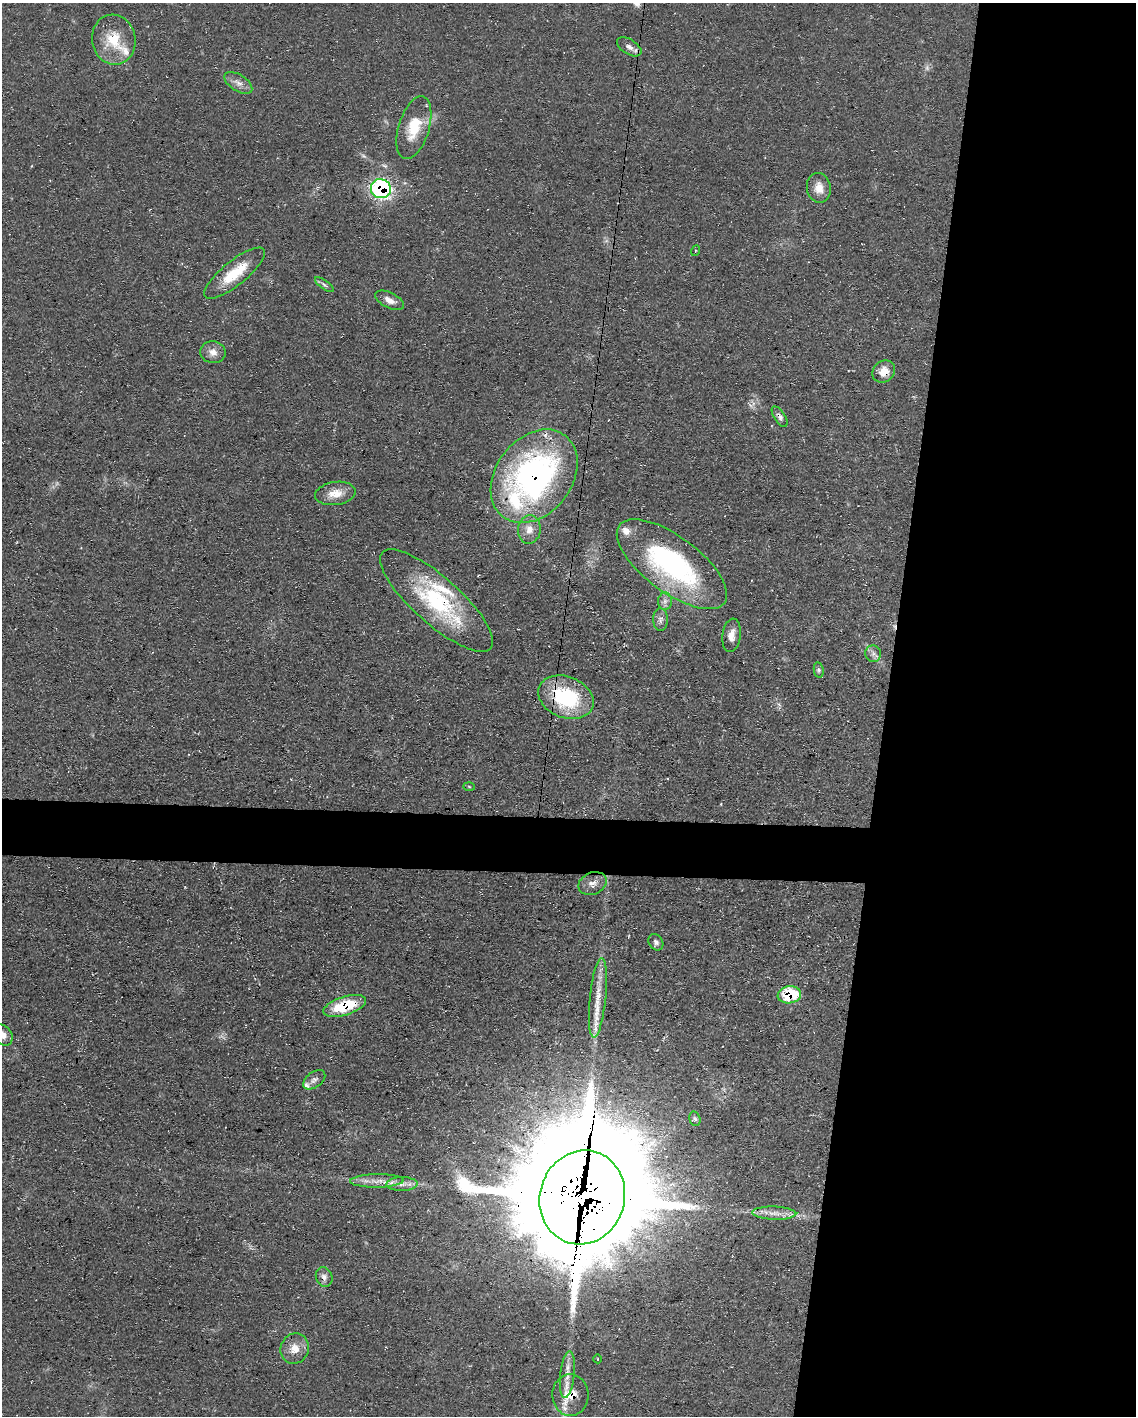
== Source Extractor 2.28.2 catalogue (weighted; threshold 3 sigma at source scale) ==
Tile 8 of 4 x 3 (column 4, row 2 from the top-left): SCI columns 3403-4536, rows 1627-3040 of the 4538 x 4557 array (HDU 1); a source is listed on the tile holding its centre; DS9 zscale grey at full resolution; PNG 1138 x 1418 px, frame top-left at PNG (2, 3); each listed source drawn as its Kron ellipse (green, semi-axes under 4 px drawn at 4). Shown black and unused: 25% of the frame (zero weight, under 3 of 4 exposures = <1% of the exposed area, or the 3 px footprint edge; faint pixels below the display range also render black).
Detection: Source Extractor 2.28.2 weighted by HDU 2 'WHT'; one run over the whole footprint, this tile lists its part. Background 0.0698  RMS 0.0075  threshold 0.0339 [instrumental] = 3 sigma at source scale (4.5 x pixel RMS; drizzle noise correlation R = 1.50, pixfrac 1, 0.05/0.05 arcsec/px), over >= 5 px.
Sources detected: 53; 2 too faint to see at this stretch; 2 cosmic-ray / hot-pixel residue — neither listed nor drawn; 7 inside a brighter listed object's ellipse — not listed separately; the other 42 listed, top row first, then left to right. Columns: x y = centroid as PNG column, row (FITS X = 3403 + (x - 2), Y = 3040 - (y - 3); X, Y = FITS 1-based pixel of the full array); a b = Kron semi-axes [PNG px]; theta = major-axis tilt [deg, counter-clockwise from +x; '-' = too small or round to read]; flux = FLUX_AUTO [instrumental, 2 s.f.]
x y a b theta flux
114 40 25 22 -79 25
629 47 13 7 -32 4.3
238 83 16 8 -33 5.4
414 128 32 15 73 24
819 188 15 12 -80 8.4
381 189 10 9 - 140
695 251 5 3 - 0.7
235 273 38 12 39 26
324 285 11 4 -36 2
389 300 15 7 -26 5.5
213 352 12 11 - 6
884 371 12 10 41 9.3
780 417 12 5 -57 3
534 476 51 38 52 240
335 493 20 11 8 11
529 530 14 11 82 8
672 564 65 28 -36 130
437 601 72 23 -42 80
665 601 8 7 - 3.3
660 620 11 7 89 3.7
731 635 17 9 83 6.6
873 654 8 8 - 3.3
819 670 8 5 -80 1.5
566 697 29 20 -22 62
469 787 5 3 - 0.7
592 883 15 11 23 6
656 942 9 7 -56 2.4
789 995 12 8 9 36
598 998 40 8 84 16
345 1006 22 9 17 32
3 1035 11 8 -54 4.9
314 1080 12 7 37 3.6
695 1119 7 5 -72 1.7
377 1181 27 6 1 8.8
402 1184 16 7 1 6.1
582 1197 47 42 72 26000
774 1213 22 6 -2 7.3
324 1277 10 8 -68 3.8
295 1349 15 14 - 9.7
598 1359 4 3 - 0.55
567 1375 23 7 84 8.3
570 1395 21 18 -90 22
Overlapping masked pixels (flux is a lower limit): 10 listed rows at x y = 381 189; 884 371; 780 417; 534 476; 437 601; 566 697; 789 995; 345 1006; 582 1197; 570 1395
Isophote crosses this tile's border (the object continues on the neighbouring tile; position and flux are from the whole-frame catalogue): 1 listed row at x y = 3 1035